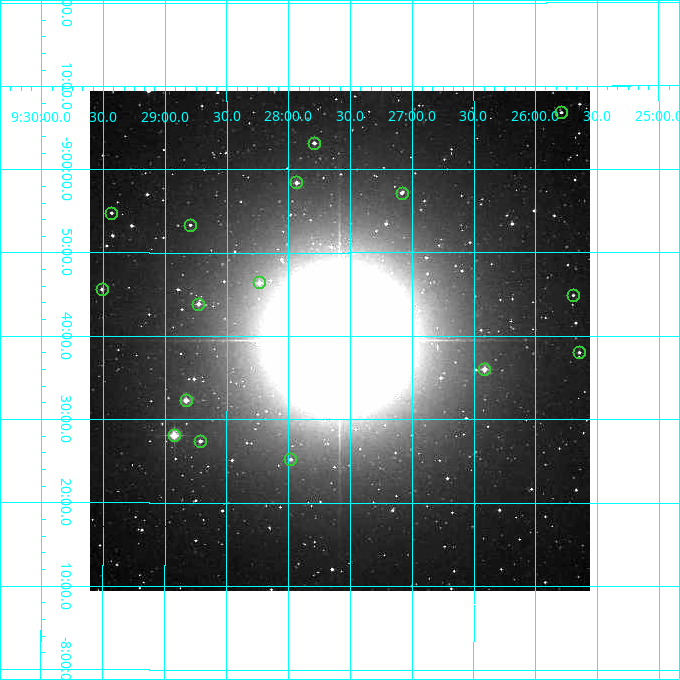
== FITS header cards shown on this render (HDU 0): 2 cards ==
NAXIS1  =                  500
NAXIS2  =                  500

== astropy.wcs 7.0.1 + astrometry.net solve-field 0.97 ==
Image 500 x 500 px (HDU 0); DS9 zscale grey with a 90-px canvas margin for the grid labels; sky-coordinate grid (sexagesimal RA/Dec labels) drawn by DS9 from the SOLVED WCS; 16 Tycho-2 reference stars matched to detected sources circled (green)
Header WCS: none
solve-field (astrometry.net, Tycho-2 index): SOLVED blind (the file carries no WCS)
Solved WCS: RA---TAN-SIP/DEC--TAN-SIP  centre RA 09:27:35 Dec -08:39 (141.90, -8.66 deg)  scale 7.2 arcsec/px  FOV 60.0' x 60.0'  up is +180 deg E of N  parity flipped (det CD > 0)
(file carries no celestial WCS; the grid is the blind solution)
Tycho-2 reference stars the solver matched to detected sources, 16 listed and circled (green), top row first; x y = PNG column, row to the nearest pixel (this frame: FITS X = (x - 90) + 1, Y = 500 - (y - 91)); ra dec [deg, ICRS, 3 dp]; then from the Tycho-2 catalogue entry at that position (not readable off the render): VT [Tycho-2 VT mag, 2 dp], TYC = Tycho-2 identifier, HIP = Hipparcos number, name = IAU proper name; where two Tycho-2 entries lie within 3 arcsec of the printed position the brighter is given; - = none
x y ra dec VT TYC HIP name
561 112 141.448 -9.114 11.38 5459-776-1 - -
314 143 141.948 -9.053 10.47 5460-1512-1 - -
296 182 141.984 -8.974 10.09 5460-1523-1 - -
402 193 141.771 -8.953 10.89 5460-1410-1 - -
111 213 142.358 -8.913 10.77 5460-1373-1 - -
190 225 142.199 -8.889 11.05 5460-1457-1 - -
259 282 142.059 -8.773 10.37 5460-1318-1 - -
102 289 142.378 -8.760 10.59 5460-1421-1 - -
573 295 141.424 -8.748 11.30 5459-1272-1 - -
198 304 142.182 -8.731 10.09 5460-1567-1 - -
579 352 141.412 -8.634 10.79 5459-1370-1 - -
484 369 141.603 -8.600 9.30 5459-1399-1 - -
186 400 142.207 -8.538 9.26 5460-1533-1 - -
174 435 142.231 -8.468 7.97 5460-1387-1 - -
200 441 142.179 -8.457 10.58 5460-1332-1 - -
290 459 141.996 -8.420 10.79 5460-545-1 - -